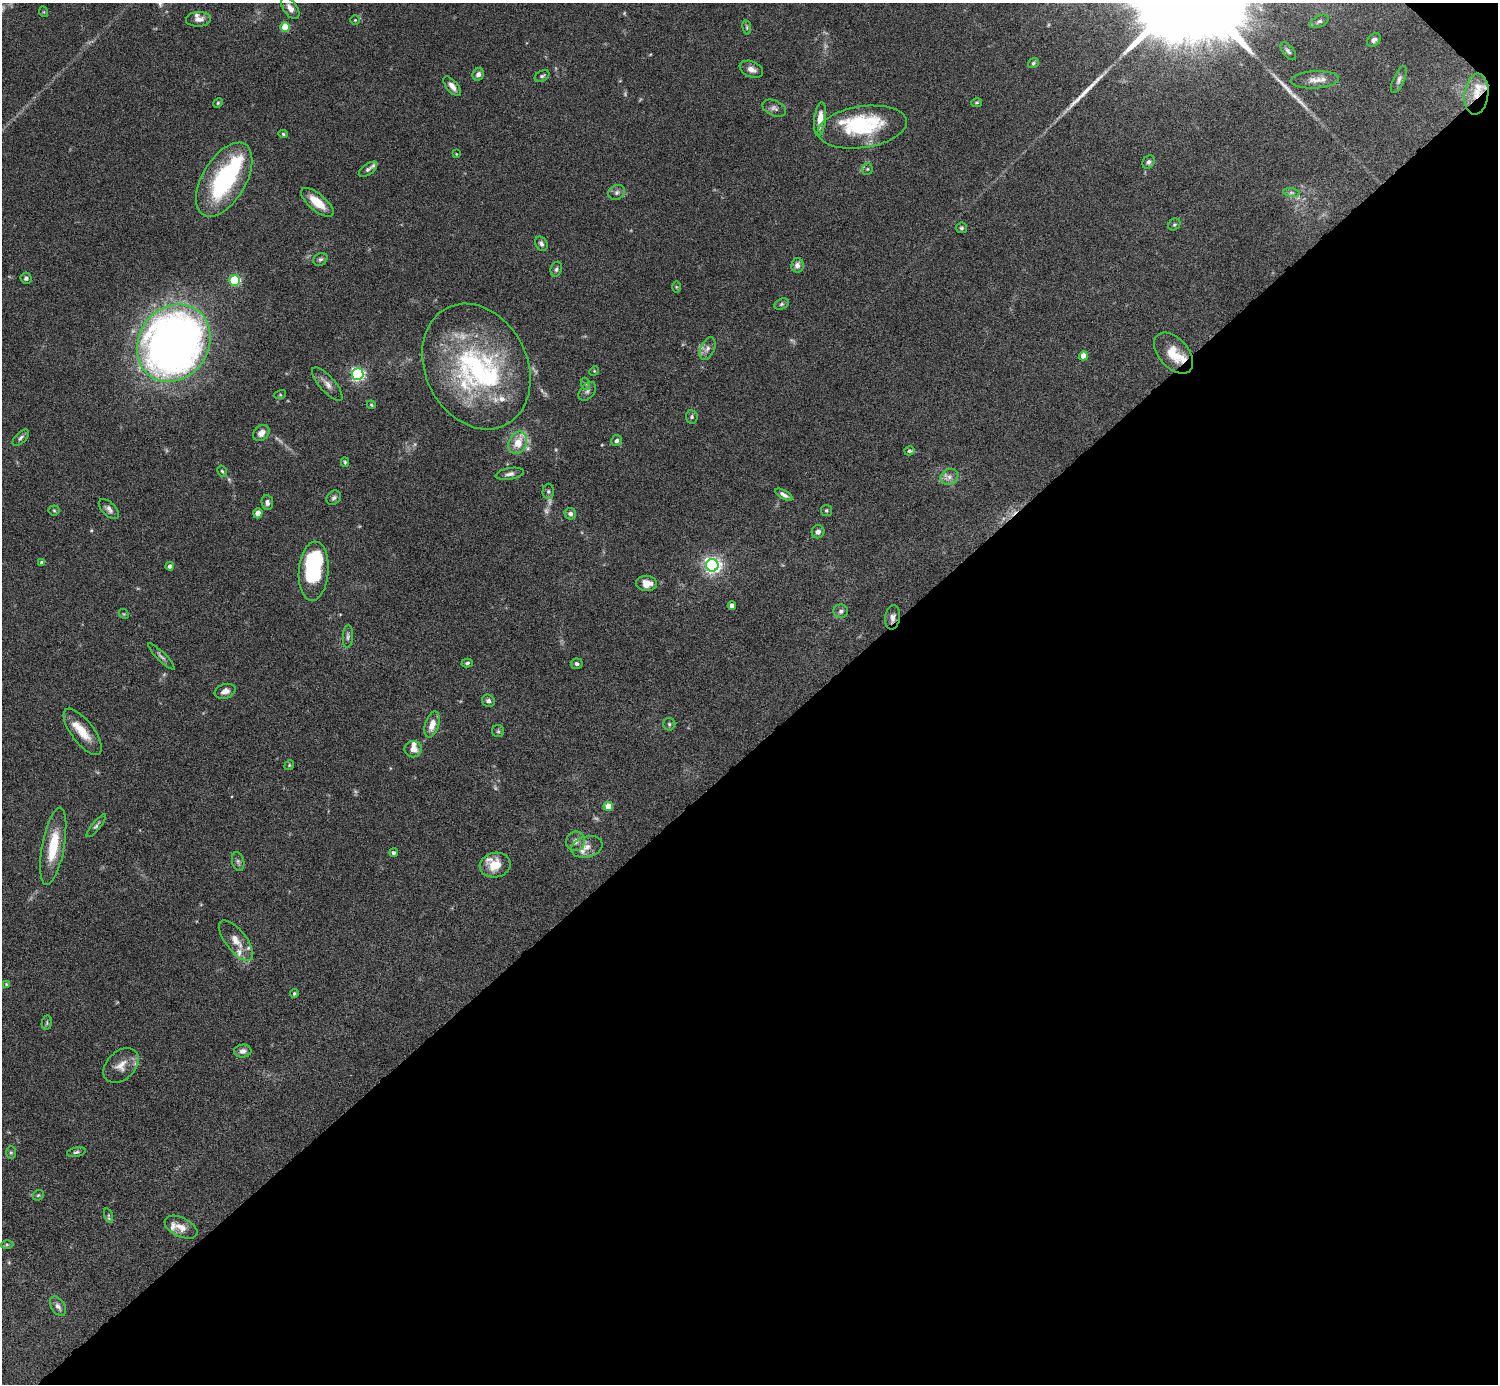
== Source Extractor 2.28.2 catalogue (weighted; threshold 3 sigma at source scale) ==
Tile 12 of 4 x 4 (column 4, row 3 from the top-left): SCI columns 4489-5984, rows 1682-3063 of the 5985 x 5985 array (HDU 1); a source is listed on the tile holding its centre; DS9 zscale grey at full resolution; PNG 1500 x 1386 px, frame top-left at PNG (2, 3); each listed source drawn as its Kron ellipse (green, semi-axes under 4 px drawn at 4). Shown black and unused: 46% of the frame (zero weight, under 6 of 12 exposures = <1% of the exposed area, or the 3 px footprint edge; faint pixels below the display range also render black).
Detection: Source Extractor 2.28.2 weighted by HDU 2 'WHT'; one run over the whole footprint, this tile lists its part. Background 0.0755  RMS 0.0035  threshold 0.0144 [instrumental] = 3 sigma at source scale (4.09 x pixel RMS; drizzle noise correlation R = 1.36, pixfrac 0.8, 0.05/0.05 arcsec/px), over >= 5 px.
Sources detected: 151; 10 too faint to see at this stretch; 5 inside a brighter object's white glare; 2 long thin detections or spike segments (spike, bleed or trail) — neither listed nor drawn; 19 inside a brighter listed object's ellipse — not listed separately; the other 115 listed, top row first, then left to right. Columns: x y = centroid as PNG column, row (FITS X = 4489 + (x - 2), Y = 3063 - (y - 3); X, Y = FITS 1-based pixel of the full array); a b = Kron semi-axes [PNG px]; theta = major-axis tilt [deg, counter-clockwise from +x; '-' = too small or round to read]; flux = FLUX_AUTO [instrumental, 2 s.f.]
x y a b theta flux
290 8 12 7 -55 2.3
44 12 5 3 - 0.28
199 19 12 7 3 2.1
355 20 4 4 - 0.36
1319 21 10 5 28 1
285 27 5 4 - 12
747 27 7 3 -82 0.48
1374 40 8 5 44 0.94
1288 51 10 5 -51 0.88
1033 63 6 4 37 0.53
751 69 12 8 -24 2.1
478 74 6 5 - 1.5
542 76 8 5 28 0.7
1315 80 24 8 3 3.1
1399 80 14 5 66 1.2
452 86 12 5 -50 2
1476 94 20 12 83 6
218 103 5 4 - 0.42
977 103 5 4 - 0.47
774 108 12 7 -23 1.3
820 119 17 5 84 4.1
862 127 45 20 8 21
283 134 5 4 - 0.47
456 154 4 3 - 0.31
1149 162 7 5 56 0.91
368 169 11 5 37 0.93
867 169 5 5 - 0.51
224 180 41 22 59 39
617 192 9 7 27 1
1291 193 8 4 -8 0.69
317 202 20 8 -40 5.9
1174 224 6 5 - 0.55
961 228 5 5 - 0.62
541 244 7 5 -59 0.98
320 259 7 6 - 0.8
797 265 7 6 - 1.4
556 269 7 5 71 0.79
26 278 5 5 - 0.72
235 280 5 5 - 26
676 287 6 4 -89 0.35
781 304 7 5 27 0.72
174 343 41 35 55 360
707 349 12 7 66 1.7
1174 353 24 15 -48 7.8
1083 356 4 4 - 4.8
476 366 65 51 -63 63
594 371 5 4 - 0.34
358 374 6 6 - 73
327 384 21 7 -49 2.5
586 384 6 4 -70 0.53
587 391 11 7 49 1.2
280 395 6 4 17 0.4
371 405 5 3 - 0.39
692 417 6 6 - 0.69
261 433 9 7 43 2.3
21 438 10 5 44 0.94
616 441 5 5 - 0.95
518 443 11 8 64 5
909 451 5 4 - 0.6
345 462 5 4 - 0.49
222 471 6 4 -60 0.49
510 474 14 5 10 1.3
949 477 9 7 31 1.8
548 491 7 6 - 0.79
784 495 10 4 -30 1.3
334 498 8 6 44 0.84
267 502 7 6 - 1.2
109 509 12 6 -44 1.5
54 510 5 5 - 0.5
826 510 5 5 - 0.53
258 513 5 4 - 2.1
570 514 6 5 - 1.1
818 532 6 6 - 1.2
42 563 4 4 - 0.85
712 565 6 6 - 130
170 566 4 4 - 1.2
314 571 29 15 85 32
647 583 10 7 -2 3.6
732 605 4 4 - 1.8
841 611 7 6 - 0.97
124 614 6 4 -44 0.4
893 617 12 7 81 1.7
348 636 11 5 86 0.9
161 656 18 4 -45 1
467 663 6 3 15 0.59
577 664 6 5 - 0.93
225 691 10 7 19 1.9
488 701 6 6 - 0.84
432 724 13 7 73 3.8
669 724 6 6 - 0.6
498 731 6 6 - 0.6
83 732 28 11 -53 6.5
413 749 8 8 - 2.5
289 765 5 4 - 0.38
608 806 4 4 - 5.6
96 826 14 4 50 0.83
575 841 10 9 - 2
53 846 39 11 80 12
587 847 16 10 16 2.8
394 853 4 4 - 0.71
238 861 9 6 -75 0.87
495 865 15 12 11 5.8
236 941 24 10 -53 4
6 984 4 3 - 0.28
294 993 4 4 - 0.53
47 1023 7 5 83 0.56
243 1051 9 6 4 1.5
121 1065 20 14 44 3.9
76 1152 9 4 11 0.74
11 1153 6 5 - 0.52
38 1195 6 4 42 0.46
108 1215 7 3 -72 0.51
181 1227 17 9 -25 3
7 1245 6 4 0 0.48
58 1306 11 6 -58 1.5
Overlapping masked pixels (flux is a lower limit): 3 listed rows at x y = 1476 94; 1174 353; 893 617